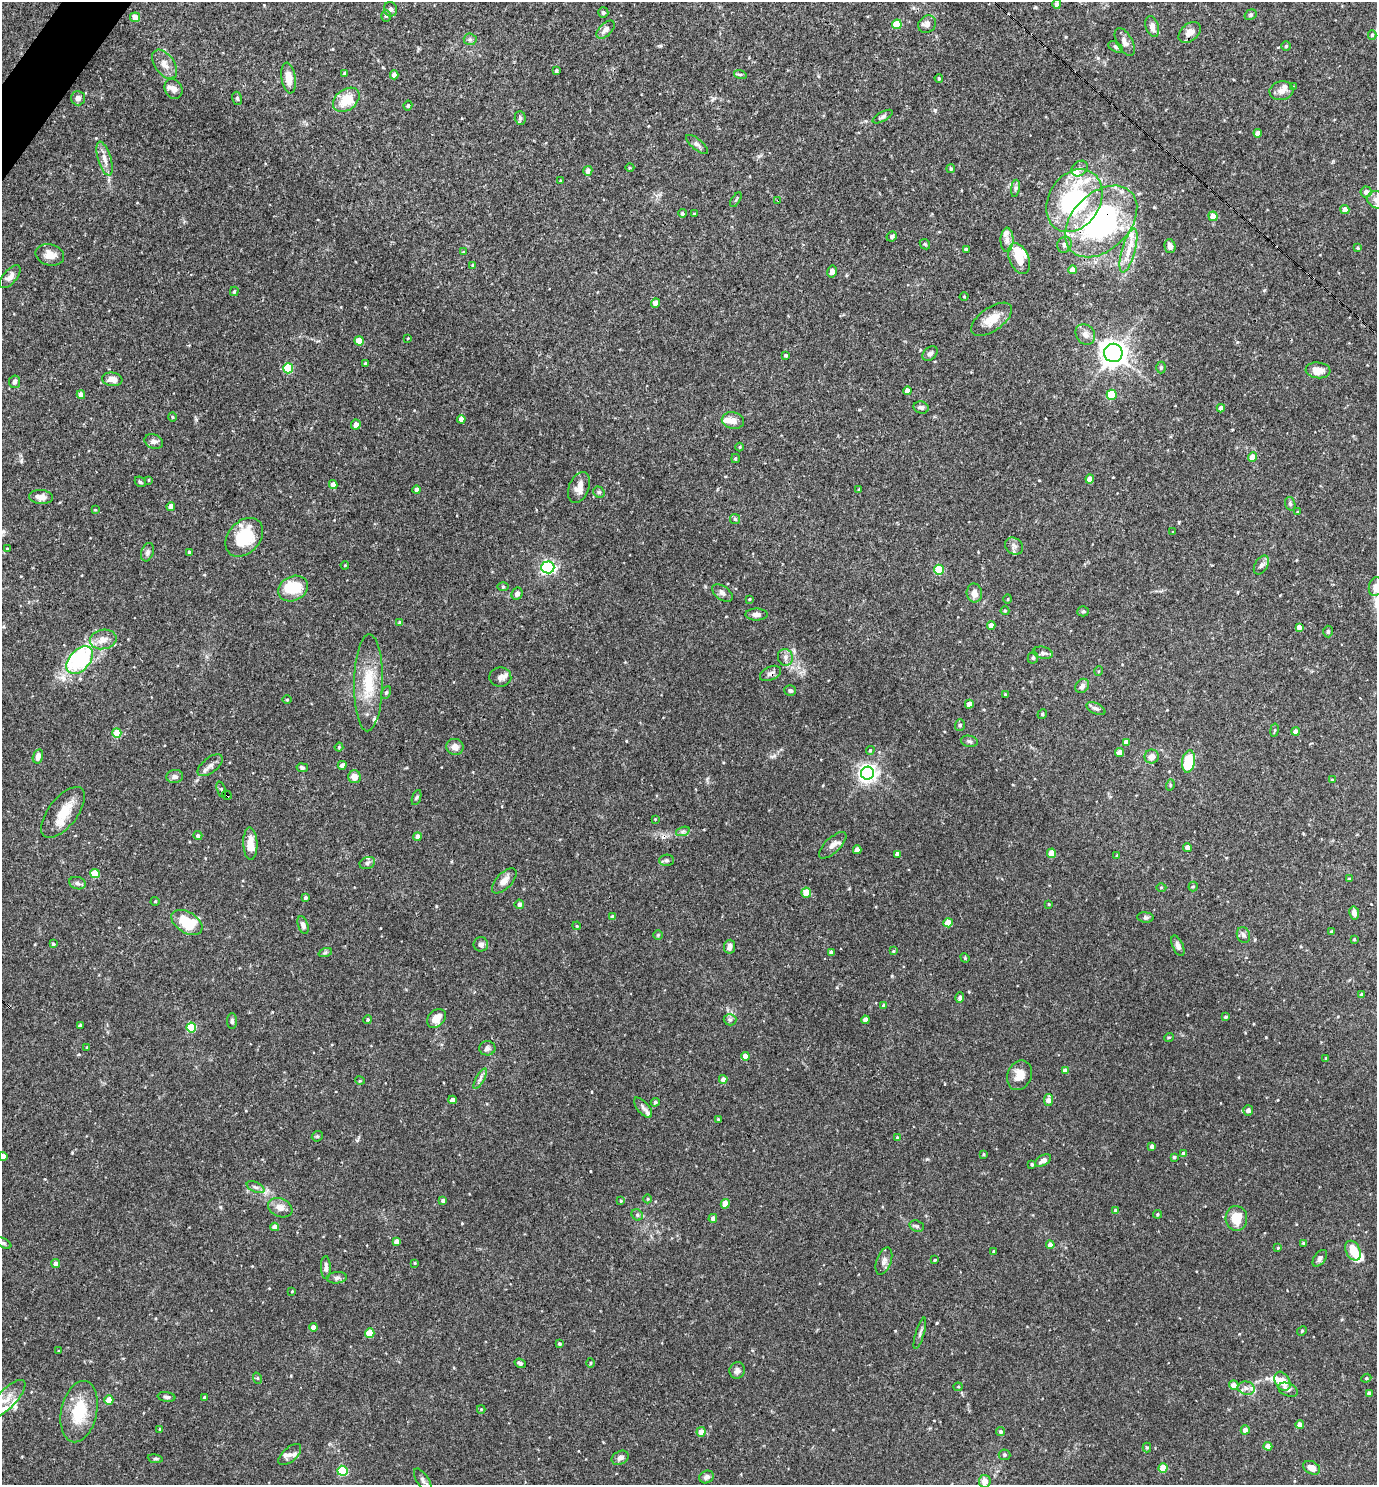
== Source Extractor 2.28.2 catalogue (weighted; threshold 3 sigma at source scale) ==
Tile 11 of 4 x 4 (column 3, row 3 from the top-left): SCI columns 2897-4271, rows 1484-2966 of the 5936 x 5931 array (HDU 1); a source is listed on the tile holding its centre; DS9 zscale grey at full resolution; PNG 1379 x 1487 px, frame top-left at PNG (2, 2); each listed source drawn as its Kron ellipse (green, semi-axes under 4 px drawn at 4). Shown black and unused: <1% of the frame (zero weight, under 3 of 4 exposures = <1% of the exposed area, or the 3 px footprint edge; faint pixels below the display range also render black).
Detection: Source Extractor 2.28.2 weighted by HDU 2 'WHT'; one run over the whole footprint, this tile lists its part. Background 0.0709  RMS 0.0035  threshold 0.0156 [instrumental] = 3 sigma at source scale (4.5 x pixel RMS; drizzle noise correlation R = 1.50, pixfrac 1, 0.05/0.05 arcsec/px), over >= 5 px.
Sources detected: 345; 2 inside a brighter object's white glare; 1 cosmic-ray / hot-pixel residue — neither listed nor drawn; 19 inside a brighter listed object's ellipse — not listed separately; the other 323 listed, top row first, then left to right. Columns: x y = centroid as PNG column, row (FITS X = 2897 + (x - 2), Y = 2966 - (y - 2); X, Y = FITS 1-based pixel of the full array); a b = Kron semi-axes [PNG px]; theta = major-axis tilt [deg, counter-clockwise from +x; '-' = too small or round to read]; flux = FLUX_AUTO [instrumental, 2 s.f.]
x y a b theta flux
1057 4 4 4 - 1.4
390 9 7 6 - 0.86
603 12 5 5 - 0.82
1250 15 6 5 - 0.61
386 16 6 5 - 0.61
135 17 5 5 - 2.9
897 24 5 5 - 10
927 24 9 8 - 1.5
1152 27 11 6 -73 2.2
605 30 11 6 45 1.7
1190 32 12 8 41 2.7
1372 35 5 4 - 0.54
470 39 6 6 - 0.81
1125 42 15 7 -62 1.8
1286 46 5 4 - 0.44
1115 47 8 5 -29 0.63
164 64 16 10 -53 3.1
556 71 4 3 - 0.59
345 73 4 3 - 0.72
740 74 6 4 -18 0.53
394 75 4 4 - 2
289 78 15 7 -82 3.7
939 78 4 3 - 0.39
1293 86 2 2 - 0.32
174 89 10 8 -60 1.9
1281 91 12 9 10 2.2
78 98 7 7 - 1.3
237 98 7 5 -75 0.62
346 100 15 10 37 7.4
408 106 5 4 - 0.55
883 117 11 4 30 0.87
520 118 7 5 -88 0.94
1258 133 4 4 - 2
697 144 13 5 -39 1.2
104 159 17 6 -73 2.6
630 168 4 3 - 0.3
951 168 4 4 - 0.53
1080 168 9 7 41 1.4
588 171 5 4 - 1.8
560 181 3 3 - 0.35
1015 188 8 4 81 0.7
1366 192 5 5 - 1.5
736 200 8 3 56 0.45
778 200 3 2 - 0.53
1376 200 9 8 - 2.1
1074 201 33 25 58 47
1345 209 4 4 - 2.2
682 213 4 4 - 0.58
695 214 3 3 - 0.44
1213 216 5 4 - 3.5
1101 221 42 28 44 60
892 236 5 4 - 0.67
1007 240 12 6 89 1.8
925 244 6 4 -46 0.46
1064 245 8 7 - 1.1
1170 246 7 5 -76 1.7
1358 248 3 3 - 0.36
966 250 4 4 - 0.82
1128 250 23 6 74 4.1
463 252 4 4 - 0.32
50 255 14 10 -13 3.3
1019 259 16 10 -67 5.7
472 265 3 3 - 0.35
1072 270 4 4 - 2.1
832 271 6 5 - 1.1
10 277 14 7 49 1.8
234 291 5 4 - 0.44
964 296 4 3 - 0.26
656 303 4 4 - 2.2
991 319 23 11 35 5.5
1085 334 11 9 -53 2
408 338 3 2 - 0.24
359 341 4 4 - 6.3
1113 353 9 9 - 270
930 354 8 6 43 1.1
786 355 3 3 - 0.59
366 364 3 3 - 0.54
1161 367 6 5 - 0.51
288 368 5 5 - 18
1318 370 12 8 -6 3.4
112 379 10 7 -6 2.5
15 382 6 5 - 1.1
907 391 4 4 - 1.9
81 395 4 4 - 2.4
1112 395 5 5 - 13
921 407 7 6 - 0.94
1221 408 4 4 - 2
172 417 5 3 - 0.31
461 419 4 4 - 2
733 421 11 8 -12 2.5
356 424 5 4 - 1.9
154 441 9 7 -18 1.1
740 447 4 3 - 0.29
1252 457 5 4 - 3.1
735 458 4 3 - 0.43
1090 479 4 4 - 2.8
149 480 4 2 - 0.25
140 482 6 4 -42 0.54
333 484 4 4 - 2.3
579 487 16 10 67 3.3
859 489 4 3 - 0.3
417 490 4 4 - 1.4
599 492 6 5 - 0.59
41 497 12 7 -4 2.2
1290 504 7 5 -71 0.63
171 506 4 4 - 2.5
95 510 4 2 - 0.24
1298 512 4 4 - 0.32
735 519 5 5 - 0.45
1172 532 4 2 - 0.24
244 537 22 16 47 14
1014 546 10 8 -36 1.4
7 549 4 3 - 0.57
147 552 9 6 70 0.92
189 552 3 3 - 0.37
345 565 4 3 - 0.28
1261 565 10 6 60 1.3
548 567 6 6 - 75
939 570 5 5 - 16
503 586 6 4 -1 0.41
1376 587 9 7 78 2.6
293 589 16 12 28 11
722 593 11 6 -34 1.4
974 593 9 7 -86 2.6
517 594 6 5 - 1.4
749 599 3 3 - 0.31
1008 599 5 3 - 0.31
1005 611 4 4 - 0.35
1083 611 5 5 - 0.46
756 614 11 6 -1 1.4
400 623 4 4 - 1.4
991 625 4 4 - 2.4
1299 627 4 4 - 1.7
1328 631 6 4 -87 0.62
103 639 13 9 12 2.9
1043 653 10 6 -12 1
785 657 8 7 - 1.5
1033 658 6 5 - 0.69
80 660 16 10 47 36
1099 671 5 3 - 0.26
770 673 11 6 26 1.3
500 677 11 9 -3 1.8
368 683 48 14 89 13
1082 686 8 6 51 1.3
790 690 6 5 - 0.7
386 693 6 4 62 0.52
1005 694 4 3 - 0.34
287 700 5 3 - 0.31
969 704 4 4 - 2.8
1096 709 10 5 -25 0.95
1042 714 5 4 - 0.48
960 725 5 5 - 0.73
1274 730 7 3 81 0.4
1296 731 4 4 - 1.7
117 733 4 4 - 9.5
969 741 8 5 -10 0.76
1126 742 4 4 - 2.1
339 747 4 4 - 0.37
455 747 8 8 - 2.1
870 750 4 3 - 0.37
1119 753 4 4 - 2.8
38 756 7 5 74 2.1
1152 757 7 7 - 2.4
1189 762 11 6 81 14
210 765 15 7 38 1.7
342 765 4 4 - 1.5
302 768 6 4 -12 0.63
867 773 6 6 - 180
175 777 8 6 5 1.3
354 777 6 6 - 2.7
1332 780 3 3 - 0.41
1170 785 6 3 74 0.41
221 789 8 3 -71 0.53
227 795 5 3 - 0.71
417 797 8 3 71 0.51
63 812 30 14 52 8
655 819 4 3 - 0.27
683 831 7 4 19 0.77
198 836 4 4 - 0.67
418 837 4 4 - 1.7
250 844 16 7 -88 4.8
833 845 17 7 44 2.1
1187 847 4 4 - 2.1
857 850 4 4 - 2.4
1051 853 4 4 - 8.7
897 854 4 4 - 2.2
1117 856 4 3 - 0.38
666 860 7 5 2 0.73
367 863 8 6 19 0.87
95 873 5 4 - 11
1349 879 4 3 - 0.34
504 881 16 8 46 2.4
77 883 8 6 -16 0.98
1193 886 5 4 - 0.42
1161 887 5 3 - 0.31
806 893 5 5 - 6.6
305 898 4 3 - 0.69
155 901 4 4 - 0.35
519 904 5 4 - 1.2
1049 904 3 2 - 0.32
1354 913 7 5 -77 1.8
612 917 4 4 - 1
1145 917 8 5 -7 0.67
187 922 17 10 -32 12
948 923 4 4 - 5.6
303 925 9 5 -70 1.3
577 926 4 3 - 0.33
1332 932 3 3 - 0.77
658 935 5 5 - 0.45
1243 935 8 6 -67 1
1354 939 4 3 - 0.29
53 944 4 4 - 0.54
481 944 7 7 - 1.3
1178 946 11 5 -66 1.3
729 947 7 5 83 1.6
893 951 4 4 - 0.3
831 952 3 3 - 0.67
325 953 7 4 19 0.58
965 958 5 4 - 0.36
1361 994 4 3 - 0.35
960 998 5 4 - 0.94
884 1006 4 4 - 0.99
1226 1017 4 3 - 0.58
436 1018 11 8 45 3.4
368 1020 4 4 - 0.42
730 1020 6 6 - 0.81
865 1020 4 4 - 1.7
232 1021 8 5 -89 0.74
80 1025 4 3 - 0.93
191 1027 5 5 - 19
1169 1037 5 3 - 0.27
87 1047 3 3 - 0.39
487 1048 8 7 - 1.3
745 1056 4 4 - 3.2
1326 1058 3 2 - 0.35
1065 1071 4 4 - 2.4
1019 1075 15 12 67 3.8
480 1079 11 3 61 1
723 1079 4 4 - 2.2
360 1081 5 3 - 0.33
452 1100 4 4 - 2.2
1048 1100 6 4 82 2.5
655 1102 4 4 - 0.62
643 1108 12 5 -49 1.2
1248 1110 5 5 - 1.8
718 1119 3 3 - 0.27
317 1136 6 5 - 0.51
898 1138 4 4 - 0.74
1152 1146 4 4 - 0.94
983 1154 3 3 - 0.34
1184 1154 4 4 - 2
3 1156 4 4 - 2.5
1174 1157 3 3 - 0.49
1043 1160 9 5 28 1.7
1032 1164 3 3 - 0.47
255 1187 9 5 -26 0.95
647 1199 4 3 - 0.31
443 1201 4 4 - 0.99
621 1201 4 3 - 0.43
725 1204 4 4 - 5.5
280 1208 12 9 -24 2.6
1116 1211 4 4 - 1.7
1157 1214 4 4 - 0.43
637 1215 6 5 - 0.64
713 1218 4 4 - 1.3
1236 1218 12 10 -85 6.1
917 1226 7 5 -20 0.69
275 1227 4 4 - 2.8
396 1242 4 4 - 1.9
3 1243 8 4 -27 0.68
1303 1243 3 3 - 0.36
1050 1245 4 4 - 2.1
1278 1248 4 3 - 0.27
994 1251 3 2 - 0.37
1353 1251 10 7 -63 6.7
1320 1258 10 5 53 0.98
935 1260 4 3 - 0.39
884 1261 14 7 69 1.5
415 1263 4 4 - 0.32
56 1264 4 4 - 1.9
326 1267 11 5 -89 1.2
337 1278 10 5 5 1.1
292 1291 4 4 - 0.31
313 1327 4 4 - 1.9
1302 1331 5 4 - 0.36
370 1333 5 4 - 8.2
920 1333 16 3 73 0.97
560 1344 4 4 - 0.54
59 1351 4 2 - 0.27
520 1363 6 4 -19 0.82
591 1363 5 3 - 0.38
737 1370 8 7 - 1.2
257 1378 6 3 -71 0.36
1366 1378 5 4 - 0.44
1282 1381 10 7 -58 4.4
1234 1385 5 4 - 2.3
958 1387 4 4 - 0.36
1246 1388 9 6 -13 1.6
1288 1390 10 6 -23 1.1
1369 1394 4 4 - 1.4
167 1397 9 5 -9 0.87
204 1398 3 3 - 0.75
7 1399 25 9 45 4.2
109 1400 4 4 - 5.2
481 1409 4 4 - 0.31
79 1412 31 18 78 14
1300 1425 4 4 - 2.5
160 1429 4 4 - 0.39
1245 1430 4 4 - 1.9
1001 1431 4 4 - 0.65
701 1432 4 4 - 3.2
1268 1446 4 4 - 4
1147 1447 5 4 - 0.49
290 1455 14 7 41 1.5
1004 1455 6 5 - 0.53
620 1458 9 6 28 1.4
155 1459 7 3 -8 0.47
1163 1468 4 4 - 8.5
1312 1468 9 6 -28 2.6
342 1471 5 5 - 20
706 1477 7 6 - 1.3
423 1480 13 6 -56 1.4
985 1481 6 6 - 2.4
Overlapping masked pixels (flux is a lower limit): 4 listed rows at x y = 778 200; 1101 221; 770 673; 227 795
Isophote crosses this tile's border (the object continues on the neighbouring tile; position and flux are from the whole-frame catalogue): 3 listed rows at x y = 1376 200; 1376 587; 3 1156
Unlisted compact peaks at least as high as the median listed source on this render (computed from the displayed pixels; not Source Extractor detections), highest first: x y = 935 110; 21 461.